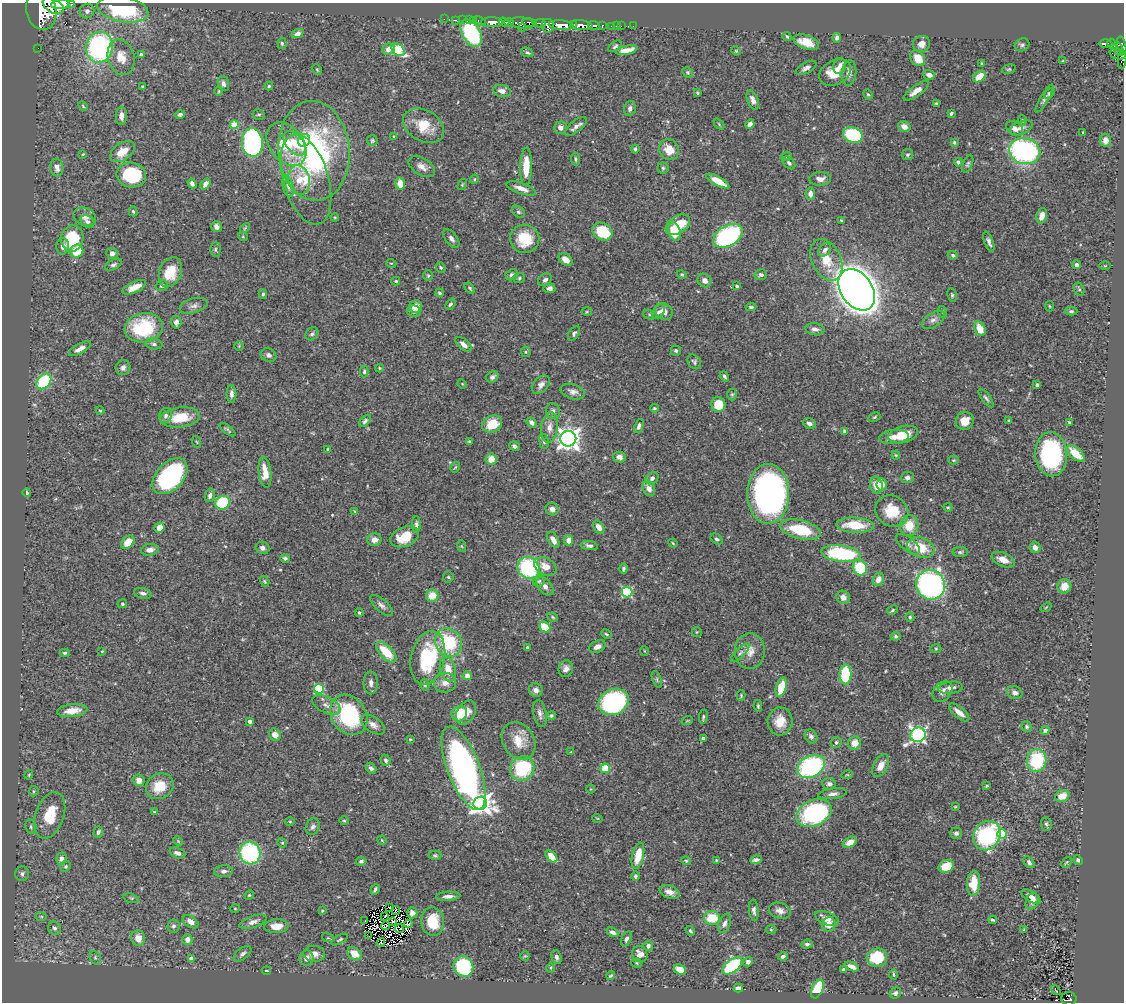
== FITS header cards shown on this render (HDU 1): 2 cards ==
NAXIS1  =                 1122
NAXIS2  =                 1000

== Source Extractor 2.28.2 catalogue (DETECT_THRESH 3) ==
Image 1122 x 1000 px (HDU 1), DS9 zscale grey, 1 PNG px = 1 image px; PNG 1126 x 1004 px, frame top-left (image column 1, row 1000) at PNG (2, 3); each listed source drawn as its Kron ellipse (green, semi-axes under 4 px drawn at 4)
Background 0.479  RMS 0.021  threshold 0.0628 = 3 sigma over >= 5 px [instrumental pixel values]
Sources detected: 527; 4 with non-positive FLUX_AUTO (blend fragments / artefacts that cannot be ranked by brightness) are neither listed nor drawn; of the other 523, the 500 brightest by FLUX_AUTO listed and drawn (23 fainter detections omitted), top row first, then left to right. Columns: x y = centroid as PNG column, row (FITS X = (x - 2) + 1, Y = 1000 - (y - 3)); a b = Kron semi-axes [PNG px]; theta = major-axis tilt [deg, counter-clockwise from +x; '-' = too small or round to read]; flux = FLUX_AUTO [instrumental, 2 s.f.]
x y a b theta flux
60 4 9 4 6 1600
71 4 3 3 - 61
53 6 11 6 -29 2200
123 9 26 12 -10 130
41 11 19 15 -75 4800
87 11 7 7 - 5.5
444 19 2 2 - 8.2
456 20 3 2 - 8.2
462 20 2 2 - 12
469 20 2 2 - 15
473 21 3 2 - 21
480 21 6 3 -23 43
492 22 11 5 -2 1400
504 22 5 3 - 580
509 23 5 3 - 400
522 23 12 6 -6 310
530 23 7 4 -11 430
540 23 6 3 -11 310
573 24 4 3 - 360
561 25 12 5 -5 2100
581 25 11 5 -7 1000
594 25 6 3 -6 310
548 26 7 6 - 980
602 26 4 3 - 97
612 26 3 3 - 32
616 26 2 2 - 5.9
621 26 2 2 - 7
633 26 2 2 - 4.1
522 28 3 2 - 56
471 33 15 9 -59 140
298 34 6 4 24 5.5
787 36 5 3 - 2.1
837 38 5 4 - 4.4
806 42 13 7 -19 23
282 43 6 4 -85 2.3
921 44 9 8 - 12
1105 44 7 3 1 120
1112 44 5 4 - 170
1022 45 7 6 - 3.3
615 46 7 4 35 2.9
1122 46 9 3 -78 460
99 47 15 13 78 250
38 48 2 2 - 4.5
388 49 6 5 - 9.6
1119 49 7 4 -62 170
398 50 7 5 -40 88
627 50 11 4 12 16
736 51 5 4 - 1.6
527 52 6 4 -25 2.5
141 54 4 4 - 3.3
1118 54 8 5 -19 180
121 57 18 13 -76 23
918 58 9 6 -51 24
1122 60 9 3 84 87
1062 61 3 2 - 1.1
981 63 3 3 - 1.3
840 66 8 6 75 7.3
806 68 11 5 29 5.4
1009 69 7 4 18 2
317 70 5 3 - 1.5
688 72 6 5 - 2.1
835 72 17 12 29 30
849 73 13 7 84 9
929 75 6 5 - 7.8
979 77 7 5 37 25
223 83 8 5 -73 4.9
142 86 4 3 - 1.4
269 86 4 4 - 1.6
219 91 5 3 - 1.4
502 91 9 6 -12 9.9
916 91 15 5 36 12
697 93 4 3 - 1.9
1049 93 6 4 40 2.9
868 94 5 3 - 1.7
1044 99 16 4 60 4.6
753 100 10 5 -70 9.3
937 103 4 3 - 2.4
83 106 5 3 - 1.5
630 108 7 6 - 5.2
951 113 4 3 - 2.9
180 114 5 4 - 3.3
259 114 6 5 - 2.7
121 116 9 5 88 7.4
1022 120 5 4 - 2
719 124 6 4 -47 1.7
750 124 5 4 - 6.3
234 125 4 4 - 44
424 126 22 15 -30 39
576 126 13 5 40 6.9
904 127 6 5 - 8.5
560 128 6 6 - 6.5
1014 128 9 6 -31 9.6
1021 128 12 6 22 7.4
1083 133 3 2 - 1.7
853 135 10 7 -18 120
394 136 4 3 - 1.3
304 140 6 6 - 36
372 140 5 5 - 2.2
1105 140 6 5 - 9.5
252 142 14 10 -86 310
954 142 3 3 - 2.2
294 143 14 8 -51 21
287 144 24 17 -52 57
635 149 4 3 - 2.2
669 150 11 9 -56 25
314 151 50 35 -85 330
1025 151 16 12 -15 240
122 152 14 8 35 24
83 154 3 2 - 1.2
908 155 5 5 - 2.5
787 156 5 3 - 1.5
575 159 6 4 -83 2.5
958 162 4 4 - 2.8
789 163 7 5 -45 3.9
968 164 9 5 66 2.8
422 167 14 8 -30 10
526 167 19 6 89 33
57 168 9 6 -83 7.4
663 168 5 5 - 2.5
131 175 15 12 -11 100
306 179 46 22 -74 70
474 179 5 4 - 1.6
820 179 11 7 4 9.6
299 180 15 10 -80 20
718 181 13 4 -28 28
192 184 5 4 - 4.5
205 184 6 4 54 7.4
400 184 6 5 - 18
462 185 6 3 59 1.5
288 186 11 5 -77 5.2
521 188 15 5 -19 11
810 194 6 5 - 7.6
133 211 5 4 - 2
518 212 7 5 -40 2.7
1042 216 8 5 73 12
85 217 12 9 -22 7.7
335 217 4 4 - 1.4
841 220 3 3 - 1.4
87 222 7 5 -34 4.5
678 225 13 8 33 38
216 227 6 5 - 5.8
245 228 6 3 45 1.5
602 232 10 8 -31 56
674 232 9 6 -72 45
728 236 16 10 31 210
243 237 5 3 - 1.2
72 239 13 11 81 61
451 239 11 6 -53 6
525 239 14 14 - 47
989 242 11 4 -70 4.7
63 246 8 6 88 5.3
215 249 7 5 89 2.9
825 250 7 5 47 5.5
77 251 7 6 - 47
112 253 6 5 - 7.2
953 255 5 4 - 2.9
566 260 8 5 -39 9.6
826 260 22 14 -64 32
391 263 5 3 - 1.2
113 265 9 5 27 3.5
1076 265 4 3 - 3.8
1105 266 6 4 1 1.2
441 267 6 4 -51 2
170 272 15 11 67 35
512 275 6 5 - 4.5
682 275 5 4 - 1.7
761 275 6 5 - 4
428 276 5 4 - 1.8
519 278 6 5 - 2.3
545 280 7 5 36 4.1
396 281 4 3 - 1.6
705 281 7 6 - 7.3
162 286 6 5 - 2.7
737 286 3 3 - 3
134 287 12 5 25 18
470 288 6 4 -54 2
549 288 6 5 - 5.7
1079 289 7 5 -62 2.4
857 290 23 16 -56 2700
439 293 4 4 - 2.2
263 294 5 4 - 2.2
952 295 7 4 -81 2.3
450 304 6 4 51 2.7
194 306 14 7 15 7.1
1049 306 5 3 - 1.3
416 307 7 6 - 12
751 307 5 3 - 2.1
414 311 7 5 -12 6
664 311 9 7 -37 12
1071 311 6 4 0 2.8
587 312 5 3 - 1.5
659 312 8 5 52 4.2
943 312 6 4 -71 1.5
650 315 7 4 -16 2.3
933 320 13 7 33 7.1
176 322 6 5 - 6.4
144 328 19 14 10 98
815 329 9 6 -9 6.9
980 329 7 5 -67 21
574 333 8 5 57 2.8
312 334 7 5 44 3.3
154 344 9 5 -9 3.5
463 344 10 5 -41 7.1
239 346 5 5 - 1.6
80 349 12 5 29 9.2
676 351 5 5 - 3
526 352 5 5 - 1.9
268 355 8 6 -30 4.9
694 362 8 6 -50 3
123 368 8 7 - 5.1
379 368 4 4 - 1.4
364 371 6 4 89 2.3
724 376 5 4 - 2.8
492 377 6 5 - 4.2
44 381 9 6 52 98
462 384 5 4 - 1.4
541 385 10 7 49 6.8
1037 385 4 3 - 2.7
573 392 13 7 -16 7.5
231 394 9 5 -88 5.5
732 394 6 5 - 2.2
986 398 11 4 -54 3.4
718 404 7 7 - 37
654 408 4 4 - 2
100 410 4 3 - 1.3
553 411 8 7 - 5
166 416 7 6 - 4.7
874 417 6 4 28 2
180 418 20 10 6 39
365 421 7 4 46 3.4
965 421 9 8 - 16
1009 421 4 4 - 1.5
532 422 6 4 -50 4.6
1069 422 3 3 - 1.7
809 423 7 5 -29 6.3
492 424 10 8 24 27
639 426 7 4 67 4.6
549 427 15 8 82 11
227 430 9 3 -37 2.7
844 431 4 3 - 2.1
903 434 15 8 14 32
894 437 15 7 5 12
568 439 8 8 - 1000
470 441 3 3 - 2.9
544 441 8 5 -82 3.3
197 442 6 3 -70 1.7
514 446 5 4 - 4.7
328 449 4 4 - 1.7
1076 453 11 5 -42 34
1051 454 22 16 -84 200
896 455 4 4 - 1.5
619 457 6 5 - 5.4
491 459 6 5 - 19
953 460 5 4 - 1.6
455 467 5 4 - 1.5
265 472 16 6 -83 19
170 476 21 13 47 220
907 477 6 5 - 5.4
652 478 7 5 43 5.4
876 485 8 6 -81 20
882 485 6 5 - 8.8
649 488 8 6 -62 9.9
27 493 4 3 - 2.4
768 494 30 21 -90 530
210 495 7 5 76 5.3
223 503 7 6 - 79
948 507 4 4 - 1.5
552 509 6 6 - 7.1
355 511 3 3 - 1.3
892 511 17 15 -32 38
416 524 8 4 -89 4.2
855 525 19 7 -3 43
909 526 10 9 - 27
599 527 7 5 -58 10
159 528 5 5 - 15
801 530 21 9 -14 62
405 537 15 9 23 37
717 539 7 4 -32 3.3
374 540 7 6 - 8.9
553 540 9 5 -60 9.4
569 540 5 5 - 10
128 542 7 5 47 17
673 543 5 4 - 1.5
908 544 14 6 -38 6.3
461 546 6 4 -70 1.5
589 546 8 4 -8 4.3
1035 547 6 5 - 8.4
262 548 7 6 - 5
921 548 14 10 -20 34
150 550 9 5 8 7.5
960 552 7 5 0 2.8
841 554 20 8 -7 150
285 558 5 4 - 2.9
1003 560 12 6 -24 15
545 566 12 8 -28 16
528 568 11 10 - 140
860 568 8 7 - 62
623 569 5 3 - 2.6
448 577 5 5 - 2.2
878 579 7 5 62 11
265 581 5 4 - 1.6
539 581 6 5 - 2.8
931 585 15 14 - 390
545 586 10 6 -49 8.1
1064 586 7 7 - 17
627 592 5 5 - 140
143 593 9 5 -14 4.7
432 596 6 6 - 23
843 597 7 6 - 7.6
122 604 5 4 - 2.3
381 605 14 6 -41 6.5
1046 607 6 3 37 1.4
893 610 6 4 29 2.1
359 612 4 4 - 2.3
553 617 5 4 - 1.9
910 617 4 4 - 2.4
545 627 6 5 - 37
697 632 5 5 - 1.8
606 634 5 3 - 1.7
895 636 5 4 - 2.4
449 643 15 13 -61 87
597 647 9 5 22 7.4
527 648 4 3 - 2.6
936 649 5 3 - 1.6
102 651 4 3 - 1.2
645 651 5 3 - 1.1
750 651 18 15 90 18
386 652 13 6 -46 41
65 653 5 3 - 2.4
740 653 12 4 45 4.6
428 658 27 16 77 120
448 669 12 7 -73 20
566 669 8 7 - 6.7
845 674 10 6 88 92
467 676 4 4 - 10
657 679 9 4 -70 2.4
371 683 11 7 -90 6.9
445 683 11 9 6 11
425 685 6 4 -76 2.4
781 687 10 5 74 34
950 688 12 6 7 6.9
319 689 5 5 - 78
536 690 7 6 - 6.1
942 692 11 8 50 6.7
1015 693 8 6 -24 5.8
741 695 5 4 - 1.7
614 702 15 13 24 260
326 705 15 8 -24 10
758 706 6 4 -81 2
72 711 15 6 7 18
959 712 12 5 -40 11
466 713 13 8 59 17
459 714 8 7 - 42
540 714 14 6 -78 7
349 715 21 17 -55 130
551 715 4 4 - 2.2
703 717 7 4 80 2.6
687 721 6 3 19 1.4
780 721 14 12 83 21
250 722 4 3 - 6.2
373 725 13 7 -34 8.4
1027 727 6 5 - 2.6
1045 730 4 4 - 8.7
275 735 6 5 - 12
918 735 8 7 - 350
811 736 7 6 - 4.9
703 738 4 3 - 2.3
410 739 3 3 - 1.2
519 741 20 15 -59 30
836 742 5 5 - 3
854 743 7 6 - 14
571 752 3 2 - 1.5
386 760 6 4 -67 3.3
1037 760 11 9 80 88
811 766 15 10 28 190
881 766 12 7 62 13
371 768 6 4 -42 4.4
463 768 44 16 -69 630
522 768 12 11 - 96
605 768 5 4 - 53
29 775 5 3 - 1.5
847 775 6 3 17 1.4
139 780 6 5 - 11
829 784 7 5 -10 4.3
160 786 14 12 31 31
987 786 4 3 - 1.5
590 789 5 3 - 1.2
34 791 5 4 - 1.9
833 794 14 5 8 6.5
1062 796 7 6 - 19
480 803 7 6 - 860
955 807 3 3 - 1.2
154 812 4 3 - 1.6
814 813 18 13 24 230
50 815 24 14 71 46
597 818 5 3 - 1.4
290 821 5 3 - 1.3
344 821 5 3 - 1.4
1046 824 7 5 -86 2.8
31 827 7 5 -77 3.3
313 827 8 6 66 4.9
98 832 6 4 74 4.4
956 833 6 5 - 3.9
1002 834 5 5 - 70
987 835 15 13 60 170
382 840 5 4 - 1.3
178 841 5 3 - 1.3
850 842 7 5 26 11
282 843 5 4 - 1.6
177 853 8 5 -20 6.1
250 853 11 10 - 160
435 855 6 4 -1 2.3
638 856 13 5 77 33
551 857 7 4 -45 26
61 858 6 5 - 6.7
716 860 3 3 - 1.2
756 860 6 4 8 4.6
1078 860 5 4 - 3
361 861 5 4 - 3.3
686 861 4 4 - 1.7
1029 862 6 4 -51 4.2
1066 862 6 3 46 1.7
66 866 5 5 - 2.9
946 866 8 6 26 28
224 871 9 6 4 5.7
22 874 7 7 - 4.6
635 876 5 4 - 3.1
974 883 12 6 87 28
375 889 5 3 - 3
670 892 10 6 -19 9.1
249 895 5 4 - 1.6
448 896 12 4 3 6.2
1031 896 10 5 -33 7.3
131 898 8 4 -18 2.4
1032 901 9 6 69 9.3
389 907 3 3 - 2
235 909 5 3 - 1.2
395 910 4 3 - 3.7
754 910 10 4 -84 5.1
322 911 4 4 - 1.3
780 911 11 7 -18 8
412 913 5 5 - 6.7
385 916 4 2 - 1.2
41 917 6 4 0 1.8
712 918 8 7 - 36
827 918 12 6 -22 12
365 920 3 2 - 2.4
993 920 4 3 - 2.1
392 921 4 2 - 1.3
190 922 9 5 -34 9.6
253 922 14 6 19 8.1
433 922 14 11 -82 42
725 923 10 6 67 5.7
408 924 4 3 - 3.1
829 925 7 6 - 13
173 926 7 6 - 4
276 926 12 7 3 18
386 926 4 2 - 1.7
54 928 7 6 - 3.7
399 928 4 2 - 2.9
771 930 5 3 - 1.5
1024 930 4 3 - 1.6
690 931 5 3 - 2.3
612 932 6 4 -24 5
369 936 3 2 - 2.4
138 938 8 7 - 14
328 938 6 4 -17 1.8
187 939 5 5 - 8.8
340 939 9 4 29 2.4
626 939 8 5 67 4.4
381 942 5 3 - 1.4
807 944 6 4 5 3.2
648 946 5 5 - 4.7
243 954 10 5 39 5
314 954 11 8 -5 8.5
354 954 8 6 -39 19
640 954 8 7 - 11
525 956 4 4 - 1.5
783 956 5 3 - 3.5
556 957 7 5 -70 4.2
95 958 7 5 -69 2.9
191 958 4 4 - 7.3
306 958 8 7 - 7.6
877 958 10 9 - 54
748 962 5 4 - 5.6
637 963 5 4 - 1.6
463 966 10 9 - 99
732 966 12 6 37 130
852 966 7 4 -25 8.4
551 968 5 3 - 1.4
680 969 6 4 -25 21
843 970 4 3 - 2.7
266 971 4 3 - 1.8
893 974 5 2 - 1.8
611 976 4 3 - 1.9
738 988 5 4 - 5.6
817 989 10 5 67 59
1056 990 6 2 -52 3.7
895 993 6 5 - 3.8
1069 999 7 6 - 130
At the frame edge (FLAGS 8, measured only in part): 5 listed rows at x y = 60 4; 71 4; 41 11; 1122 46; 1122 60
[23 fainter detections neither listed nor drawn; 4 non-positive-flux detections neither listed nor drawn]